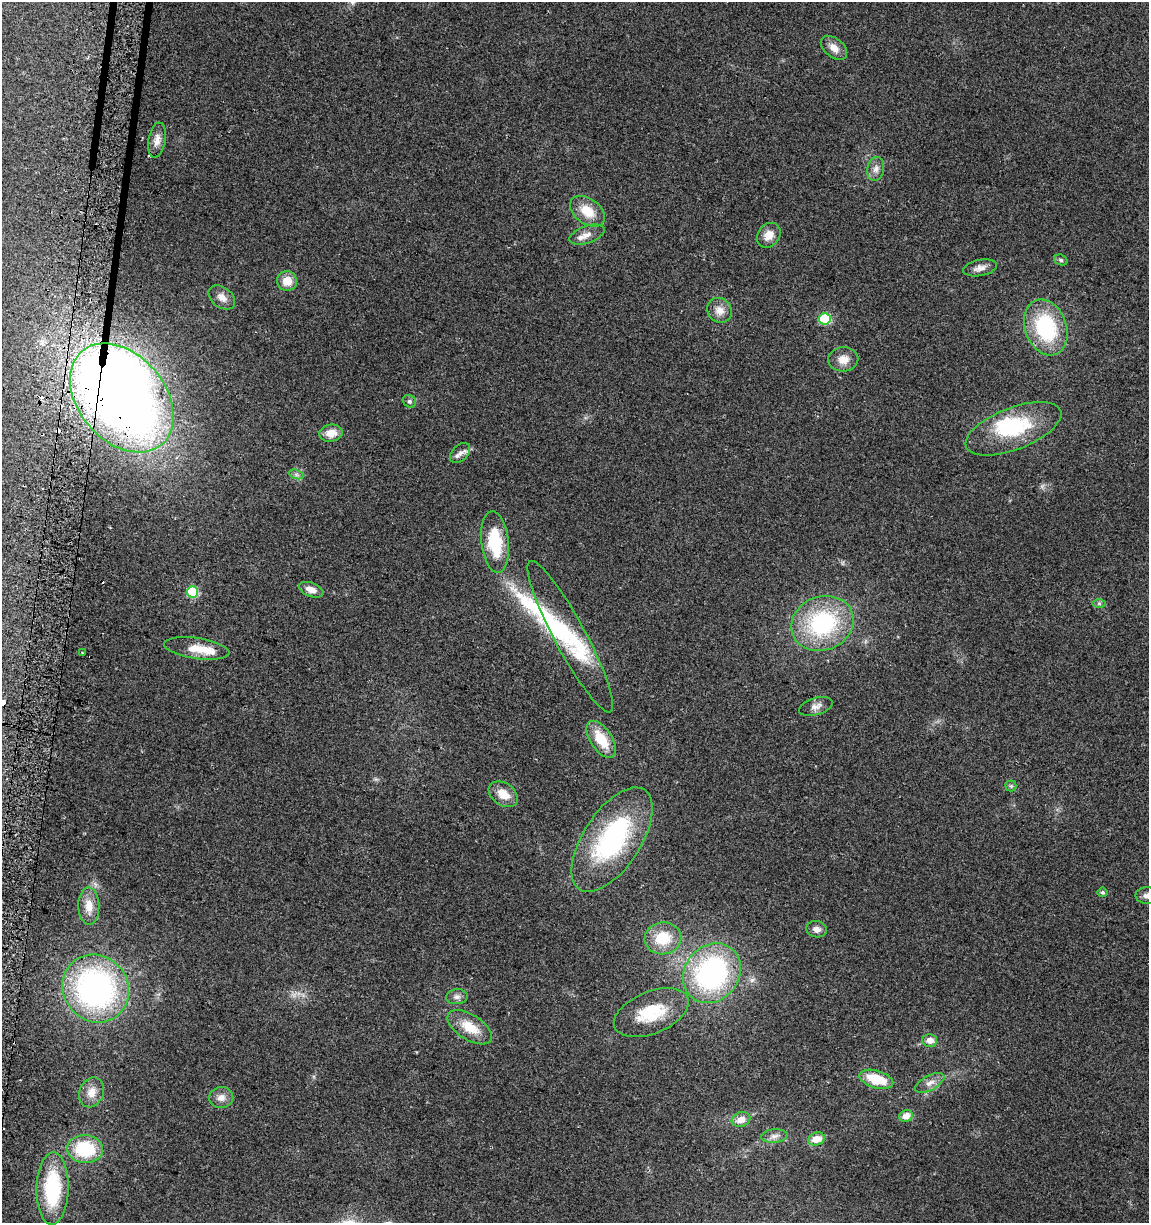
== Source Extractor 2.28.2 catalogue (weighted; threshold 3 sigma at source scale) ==
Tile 7 of 4 x 4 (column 3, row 2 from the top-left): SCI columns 2611-3757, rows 2448-3668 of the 5161 x 4904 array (HDU 1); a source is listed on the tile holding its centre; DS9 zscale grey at full resolution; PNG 1151 x 1225 px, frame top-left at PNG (2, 2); each listed source drawn as its Kron ellipse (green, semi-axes under 4 px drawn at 4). Shown black and unused: <1% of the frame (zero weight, under 2 of 3 exposures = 2% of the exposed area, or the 3 px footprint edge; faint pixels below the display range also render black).
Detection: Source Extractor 2.28.2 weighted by HDU 2 'WHT'; one run over the whole footprint, this tile lists its part. Background 0.11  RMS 0.01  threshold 0.047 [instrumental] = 3 sigma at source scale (4.5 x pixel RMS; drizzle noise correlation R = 1.50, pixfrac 1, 0.0396/0.0396 arcsec/px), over >= 5 px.
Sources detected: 67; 3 inside a brighter object's white glare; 7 cosmic-ray / hot-pixel residue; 1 long thin detection or spike segment (spike, bleed or trail) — neither listed nor drawn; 2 inside a brighter listed object's ellipse — not listed separately; the other 54 listed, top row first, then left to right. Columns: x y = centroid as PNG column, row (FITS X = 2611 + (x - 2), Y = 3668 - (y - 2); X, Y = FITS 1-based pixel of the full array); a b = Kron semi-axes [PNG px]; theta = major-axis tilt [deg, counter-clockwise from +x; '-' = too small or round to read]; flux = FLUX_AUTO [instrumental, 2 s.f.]
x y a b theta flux
834 48 15 9 -39 9.2
157 140 18 8 81 8.1
876 169 12 8 77 6
587 211 19 12 -36 20
587 234 18 8 19 8.7
769 235 13 10 52 11
1061 260 7 5 -19 2.1
980 268 17 8 11 6.5
287 281 10 9 - 14
222 297 15 10 -38 8.4
719 310 13 11 -47 9.7
825 319 6 6 - 71
1046 327 29 20 -70 87
843 359 15 12 4 11
122 398 61 43 -50 1100
409 401 7 5 -32 2.3
1013 429 51 21 21 70
331 433 12 8 7 12
460 453 12 7 44 5.4
296 474 7 4 -19 2.5
495 542 31 13 -84 51
311 590 13 7 -20 8.5
193 592 5 5 - 63
1099 603 7 4 0 1.9
822 623 32 27 22 110
570 637 85 15 -62 64
197 648 33 10 -8 21
82 653 2 2 - 0.74
816 706 17 8 16 6.2
601 739 21 11 -57 29
1011 786 5 5 - 1.7
503 794 16 11 -34 14
612 840 59 28 57 150
1103 892 5 5 - 1.9
1147 895 12 8 1 6
89 906 18 10 -88 13
817 929 10 8 -11 5.7
663 938 18 16 8 31
712 973 31 27 51 200
96 988 35 32 -52 270
457 997 11 7 4 4.3
651 1013 39 21 22 45
470 1027 25 12 -32 24
930 1040 7 6 - 8.1
876 1079 17 8 -16 33
930 1083 16 7 28 7.3
92 1092 15 12 67 11
221 1098 12 10 8 7.7
906 1116 7 6 - 9.7
741 1120 9 7 19 9.9
774 1136 13 6 5 5.7
816 1139 8 6 15 13
85 1149 18 14 -5 56
53 1188 36 16 89 71
Overlapping masked pixels (flux is a lower limit): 1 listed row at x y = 122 398
Isophote crosses this tile's border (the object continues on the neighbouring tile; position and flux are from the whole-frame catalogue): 1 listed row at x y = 1147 895